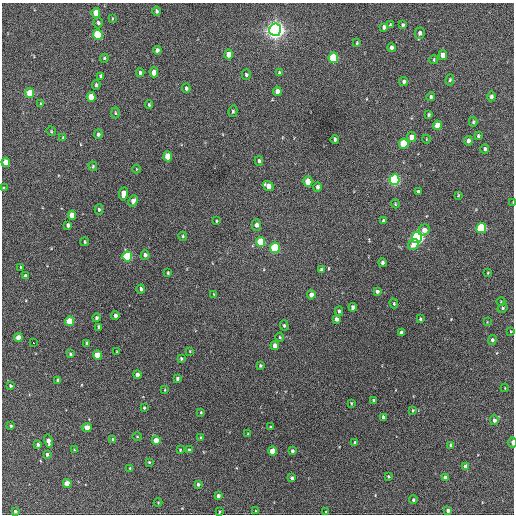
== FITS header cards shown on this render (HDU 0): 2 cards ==
NAXIS1  =                  512 / Axis length
NAXIS2  =                  512 / Axis length

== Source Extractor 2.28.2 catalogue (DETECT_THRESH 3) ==
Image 512 x 512 px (HDU 0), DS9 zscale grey, 1 PNG px = 1 image px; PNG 516 x 516 px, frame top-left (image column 1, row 512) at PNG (2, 3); each listed source drawn as its Kron ellipse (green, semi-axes under 4 px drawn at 4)
Background 296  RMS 17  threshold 50.3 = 3 sigma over >= 5 px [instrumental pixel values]
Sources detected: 166; all 166 listed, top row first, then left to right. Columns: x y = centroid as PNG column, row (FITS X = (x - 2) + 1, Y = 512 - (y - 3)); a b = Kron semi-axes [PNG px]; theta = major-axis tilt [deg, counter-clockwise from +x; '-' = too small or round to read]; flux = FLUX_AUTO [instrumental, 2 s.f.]
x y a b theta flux
157 11 4 4 - 2300
96 13 5 4 - 22000
112 19 4 2 - 1000
98 23 5 4 - 2600
390 25 3 3 - 1400
403 25 4 3 - 1800
384 27 4 4 - 3600
275 30 6 6 - 790000
420 33 6 5 - 4000
98 35 5 4 - 77000
357 43 4 3 - 1300
391 48 4 3 - 3800
157 50 4 3 - 3600
229 54 5 4 - 13000
443 55 5 4 - 10000
104 58 4 4 - 1200
333 58 5 4 - 73000
434 60 4 3 - 1300
154 72 5 4 - 13000
140 73 4 3 - 2500
279 73 4 3 - 1900
246 75 5 4 - 2400
101 76 4 4 - 3500
450 80 6 4 85 1800
404 82 4 3 - 2800
96 85 5 3 - 1800
186 88 5 4 - 2200
277 91 5 4 - 6300
30 93 5 4 - 40000
491 96 5 4 - 3400
91 97 5 4 - 24000
431 97 4 4 - 2100
41 104 4 4 - 1100
149 105 4 3 - 1300
233 111 6 4 76 1900
115 113 5 3 - 1100
429 115 3 3 - 1500
473 122 5 4 - 1700
437 125 5 4 - 14000
51 131 5 4 - 1200
98 134 5 4 - 2400
478 136 4 3 - 1500
412 137 5 4 - 8900
63 138 4 3 - 1400
335 139 4 3 - 2000
426 139 4 3 - 720
468 141 4 3 - 4400
404 144 5 4 - 44000
485 149 5 4 - 2500
168 156 5 4 - 21000
259 161 5 3 - 2100
6 162 4 4 - 16000
93 166 5 3 - 1300
136 169 4 3 - 800
394 180 5 5 - 190000
308 182 5 4 - 24000
268 186 6 4 -38 8800
317 187 5 4 - 2900
3 188 3 2 - 880
418 192 4 3 - 2200
123 194 7 4 81 7700
458 195 4 3 - 1000
133 201 6 4 62 6200
513 202 3 2 - 1000
395 204 4 3 - 1100
99 210 5 4 - 1700
72 215 5 4 - 14000
216 221 3 2 - 970
383 221 4 3 - 1700
68 225 4 3 - 3000
256 225 6 4 -89 4600
481 228 5 5 - 100000
424 230 6 5 - 7400
183 236 4 3 - 1400
417 237 5 5 - 320000
85 242 4 3 - 1200
261 242 5 4 - 43000
414 244 6 5 - 10000
275 248 5 5 - 86000
145 255 4 4 - 3700
127 256 5 4 - 99000
382 262 4 4 - 2700
21 267 3 2 - 860
321 270 4 4 - 2200
168 273 4 3 - 1200
488 273 4 2 - 850
25 276 4 3 - 2600
141 289 4 3 - 2000
377 291 4 3 - 2900
214 294 4 3 - 680
311 295 4 4 - 6500
501 302 4 3 - 850
394 303 5 4 - 1200
353 307 4 4 - 3800
503 308 5 4 - 1400
339 311 4 3 - 1800
115 316 4 3 - 4100
96 318 4 4 - 2200
336 319 4 3 - 3800
420 319 4 3 - 1200
70 321 5 4 - 37000
487 322 2 2 - 660
284 325 5 4 - 1700
99 327 4 3 - 2100
510 331 4 3 - 810
401 333 4 4 - 4000
280 337 4 4 - 1200
18 338 4 4 - 11000
492 340 5 4 - 2200
34 343 3 2 - 2400
87 343 4 3 - 2900
275 346 4 4 - 7100
190 351 3 2 - 730
117 352 3 2 - 800
70 354 3 3 - 1700
97 355 4 4 - 26000
181 359 4 3 - 1600
260 366 3 3 - 1400
137 375 4 4 - 5300
177 378 3 3 - 2100
58 380 4 3 - 2600
10 386 3 3 - 1600
505 388 4 3 - 840
165 390 4 4 - 1100
374 400 3 3 - 2300
351 403 3 2 - 1000
144 408 3 2 - 1300
413 410 4 3 - 1200
201 412 3 2 - 1000
383 417 3 3 - 2000
494 420 5 4 - 3900
11 426 3 3 - 1400
87 427 5 4 - 10000
270 427 3 3 - 1700
248 434 4 3 - 840
137 437 5 3 - 1100
200 437 4 3 - 860
113 439 4 4 - 2700
156 440 4 4 - 13000
48 441 6 3 -77 6400
513 442 5 2 - 4000
355 443 3 3 - 2200
38 445 4 4 - 3100
451 445 4 4 - 5000
74 450 4 4 - 960
180 450 3 2 - 1000
189 450 4 3 - 1700
272 451 4 4 - 18000
292 451 3 3 - 2300
47 454 4 4 - 2400
149 462 3 3 - 1100
465 466 4 3 - 3900
130 468 4 3 - 950
388 477 4 3 - 1400
445 477 4 4 - 4900
292 478 4 3 - 2900
67 483 4 4 - 16000
198 484 4 3 - 2100
218 496 3 3 - 3200
413 500 4 4 - 2000
158 503 4 3 - 880
448 510 4 3 - 4100
15 511 3 3 - 1700
255 511 4 2 - 780
219 512 3 2 - 860
326 512 3 3 - 940
At the frame edge (FLAGS 8, measured only in part): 3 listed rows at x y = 3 188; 513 202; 513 442